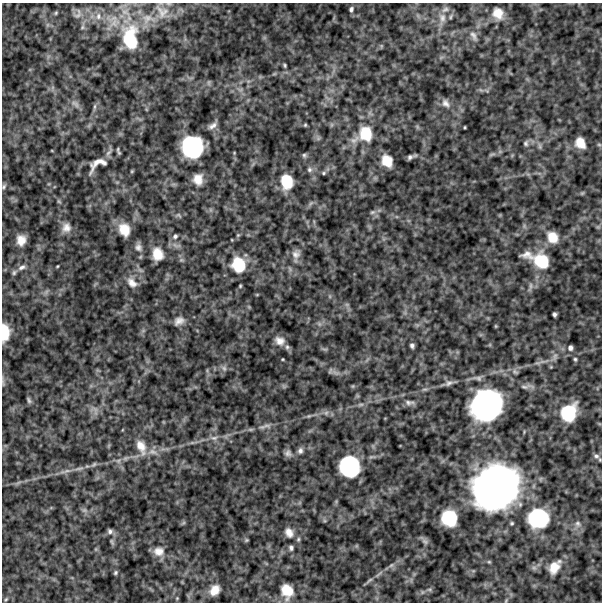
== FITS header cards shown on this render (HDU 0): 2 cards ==
NAXIS1  =                  600
NAXIS2  =                  600

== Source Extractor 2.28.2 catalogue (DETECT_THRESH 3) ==
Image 600 x 600 px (HDU 0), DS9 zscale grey, 1 PNG px = 1 image px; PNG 604 x 604 px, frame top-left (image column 1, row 600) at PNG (2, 3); no overlay
Background 496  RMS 120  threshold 375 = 3 sigma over >= 5 px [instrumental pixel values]
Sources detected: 107; all 107 listed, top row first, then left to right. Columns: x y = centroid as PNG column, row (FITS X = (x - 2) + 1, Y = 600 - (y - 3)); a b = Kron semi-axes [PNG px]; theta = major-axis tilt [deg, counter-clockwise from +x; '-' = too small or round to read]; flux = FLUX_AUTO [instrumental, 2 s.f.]
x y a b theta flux
351 9 6 5 - 2.1e+04
445 9 10 6 25 2.5e+04
162 12 15 14 - 6.9e+04
56 13 5 3 - 7.7e+03
498 13 13 11 -57 9.8e+04
98 16 8 5 88 2.2e+04
442 18 11 9 79 5.5e+04
473 36 14 7 -61 3.6e+04
130 39 29 18 -87 3.6e+05
285 65 4 4 - 1.1e+04
209 82 8 4 -90 1.4e+04
446 103 13 9 -50 4.8e+04
75 104 13 7 -39 4.0e+04
95 107 8 4 81 1.9e+04
305 125 4 4 - 1.0e+04
212 126 12 6 32 3.7e+04
465 127 3 2 - 6.9e+03
366 134 20 16 -77 2.4e+05
526 143 8 6 75 2.1e+04
580 143 11 9 -59 9.9e+04
540 146 9 4 -82 1.7e+04
192 147 19 18 - 7.5e+05
492 154 10 3 11 1.6e+04
304 155 6 6 - 1.6e+04
410 157 6 5 - 2.2e+04
387 161 11 9 -62 1.3e+05
97 164 24 11 30 1.2e+05
309 170 7 6 - 2.3e+04
324 173 6 5 - 1.4e+04
198 179 14 12 86 8.7e+04
287 182 15 12 -79 2.0e+05
4 186 7 4 72 1.4e+04
372 212 7 5 20 1.7e+04
179 215 8 5 -33 1.6e+04
66 228 12 11 - 5.9e+04
124 230 15 12 -67 1.3e+05
175 236 7 6 - 2.2e+04
552 237 13 11 -57 1.2e+05
21 240 8 8 - 7.8e+04
138 247 10 9 - 3.9e+04
157 254 14 11 -74 1.2e+05
296 254 12 11 - 5.2e+04
527 255 16 9 -8 5.9e+04
541 261 19 15 -50 2.6e+05
238 264 17 14 -72 2.5e+05
58 266 4 3 - 6.5e+03
22 267 10 6 26 3.2e+04
14 272 7 5 74 1.7e+04
132 283 15 10 -39 6.5e+04
240 286 3 3 - 8.4e+03
531 286 10 4 90 2.1e+04
554 314 4 3 - 1.8e+04
179 321 12 8 26 5.3e+04
5 332 15 8 -89 1.8e+05
280 341 14 11 -28 7.0e+04
412 346 4 4 - 2.0e+04
570 348 6 5 - 2.4e+04
555 357 11 6 73 3.5e+04
575 359 5 4 - 1.2e+04
224 368 8 6 -86 2.7e+04
330 370 9 3 67 1.1e+04
449 383 11 7 22 3.1e+04
353 386 6 3 71 8.2e+03
526 386 21 5 6 4.0e+04
29 400 9 5 -77 1.7e+04
409 402 13 6 -5 3.2e+04
361 405 9 4 9 2.0e+04
486 405 29 26 44 1.6e+06
95 409 8 4 -19 2.6e+04
326 413 7 6 - 2.4e+04
569 413 17 14 64 3.6e+05
309 416 6 4 42 1.0e+04
267 425 16 4 7 3.4e+04
251 429 7 4 18 1.3e+04
214 438 11 6 1 3.6e+04
141 447 22 11 -67 1.2e+05
300 451 8 7 - 2.8e+04
153 452 13 8 -21 5.4e+04
288 453 9 8 - 3.0e+04
596 456 9 7 -11 3.0e+04
94 464 8 5 30 1.5e+04
349 466 18 17 - 6.6e+05
79 468 15 4 10 3.5e+04
66 471 17 4 19 4.1e+04
495 487 42 37 39 3.3e+06
84 510 6 6 - 2.1e+04
449 518 13 12 - 3.4e+05
538 518 21 20 - 5.6e+05
578 524 8 7 - 3.2e+04
110 531 7 7 - 2.4e+04
289 532 13 10 -62 6.1e+04
298 539 6 5 - 1.4e+04
246 540 6 4 46 9.9e+03
425 541 10 6 -44 2.7e+04
291 548 6 5 - 2.1e+04
159 551 14 11 -7 7.6e+04
489 562 6 4 0 9.0e+03
391 565 7 5 43 1.9e+04
554 567 16 10 55 1.1e+05
534 568 7 4 -18 1.8e+04
115 573 5 4 - 1.3e+04
369 580 14 4 38 2.4e+04
429 589 7 4 0 1.5e+04
214 590 12 9 53 9.5e+04
287 591 15 12 -73 1.5e+05
177 598 4 4 - 7.8e+03
6 599 5 4 - 9.0e+03
At the frame edge (FLAGS 8, measured only in part): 1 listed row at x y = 5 332